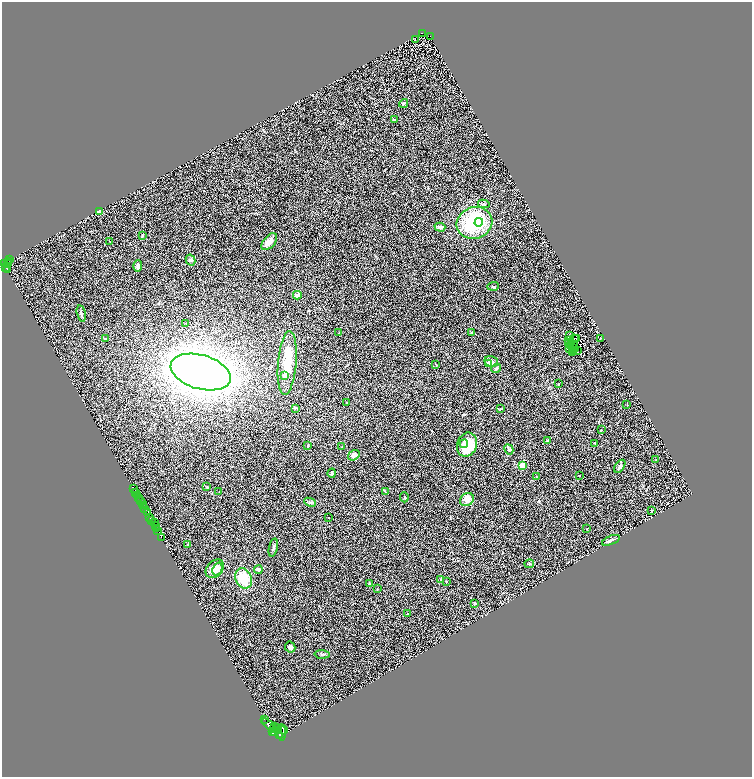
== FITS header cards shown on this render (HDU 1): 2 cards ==
NAXIS1  =                 1500
NAXIS2  =                 1550

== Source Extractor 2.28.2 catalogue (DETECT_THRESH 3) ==
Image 1500 x 1550 px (HDU 1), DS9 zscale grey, zoomed out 1/2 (1 PNG px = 2 x 2 image px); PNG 754 x 779 px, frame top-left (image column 1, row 1550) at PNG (2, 2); each listed source drawn as its Kron ellipse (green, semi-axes under 4 px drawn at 4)
Background 0.479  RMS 0.23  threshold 0.696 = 3 sigma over >= 5 px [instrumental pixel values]
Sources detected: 156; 38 cannot appear on this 1/2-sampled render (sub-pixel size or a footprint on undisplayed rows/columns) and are neither listed nor drawn; the other 118 listed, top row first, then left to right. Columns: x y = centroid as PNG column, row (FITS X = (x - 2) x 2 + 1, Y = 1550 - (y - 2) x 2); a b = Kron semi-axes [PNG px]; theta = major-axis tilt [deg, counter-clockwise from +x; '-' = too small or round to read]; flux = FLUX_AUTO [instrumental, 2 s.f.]
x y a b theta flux
422 33 2 1 - 110
430 37 3 1 - 71
415 40 2 1 - 13
404 103 5 3 - 43
394 120 4 2 - 60
484 204 6 3 -12 55
99 212 3 3 - 57
479 222 4 3 - 210
474 223 18 16 21 3000
440 227 5 3 - 190
142 236 3 3 - 31
110 241 2 2 - 14
269 242 10 5 49 310
9 260 3 1 - 41
191 260 6 4 -60 74
9 262 3 1 - 110
4 263 4 2 - 470
8 264 4 2 - 590
138 266 6 4 89 150
6 267 2 2 - 160
7 270 3 2 - 200
493 286 6 3 4 51
297 295 4 4 - 96
81 314 8 3 -78 79
186 323 2 1 - 14
471 332 2 2 - 30
339 333 3 2 - 20
570 335 2 1 - 17
574 338 2 1 - 22
577 338 2 1 - 35
600 338 2 2 - 42
105 339 4 2 - 27
569 340 2 1 - 24
569 344 2 1 - 19
571 345 4 1 - 15
575 345 2 1 - 3.5
569 348 4 1 - 33
575 349 2 1 - 9.5
573 350 3 2 - 3.8
577 351 3 1 - 9.6
572 352 2 1 - 58
491 362 7 5 -12 150
287 363 32 9 85 1100
436 364 3 2 - 22
488 364 3 3 - 48
496 368 5 4 - 85
201 372 31 17 -16 41000
285 376 3 2 - 340
558 384 4 2 - 28
347 403 2 2 - 83
627 405 2 2 - 19
295 408 3 2 - 24
500 408 3 3 - 28
601 430 3 2 - 25
547 441 3 2 - 90
595 443 2 2 - 50
464 444 4 3 - 200
467 445 12 10 68 1400
307 446 3 2 - 28
342 447 2 2 - 27
509 449 5 3 - 67
354 455 6 5 - 170
656 460 2 2 - 27
522 465 3 3 - 1500
620 466 7 4 55 120
332 473 4 3 - 46
580 475 2 2 - 13
536 477 3 3 - 34
207 487 3 3 - 26
133 488 2 2 - 110
385 491 3 2 - 23
219 492 2 1 - 18
135 493 2 1 - 40
137 496 2 1 - 630
404 497 5 2 - 34
139 498 3 2 - 1000
140 500 2 1 - 120
467 500 7 6 - 300
310 502 6 4 -24 69
143 504 2 1 - 190
143 506 2 1 - 290
145 508 2 2 - 610
651 510 3 2 - 22
148 512 3 3 - 810
149 517 3 1 - 50
328 518 2 1 - 28
152 520 3 1 - 58
155 522 4 2 - 390
156 525 3 2 - 480
156 528 2 1 - 210
587 529 2 2 - 39
158 531 2 2 - 1200
161 537 2 2 - 310
611 540 9 3 22 140
188 545 2 2 - 140
273 548 9 3 77 91
529 564 5 3 - 55
215 569 10 8 46 520
217 569 7 5 69 280
258 570 4 4 - 91
244 578 10 8 -66 1100
440 579 3 2 - 26
447 581 3 2 - 24
370 583 4 3 - 47
377 589 3 2 - 16
474 603 4 3 - 60
407 614 2 2 - 51
290 647 5 5 - 140
322 654 7 2 -1 60
264 719 2 1 - 100
270 726 10 4 -42 3300
275 726 4 2 - 770
277 729 5 3 - 1300
284 730 4 2 - 160
272 732 3 2 - 560
275 732 2 1 - 3.6
282 732 8 2 -88 400
280 735 3 2 - 1300
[38 sub-pixel or undisplayed-footprint detections neither listed nor drawn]